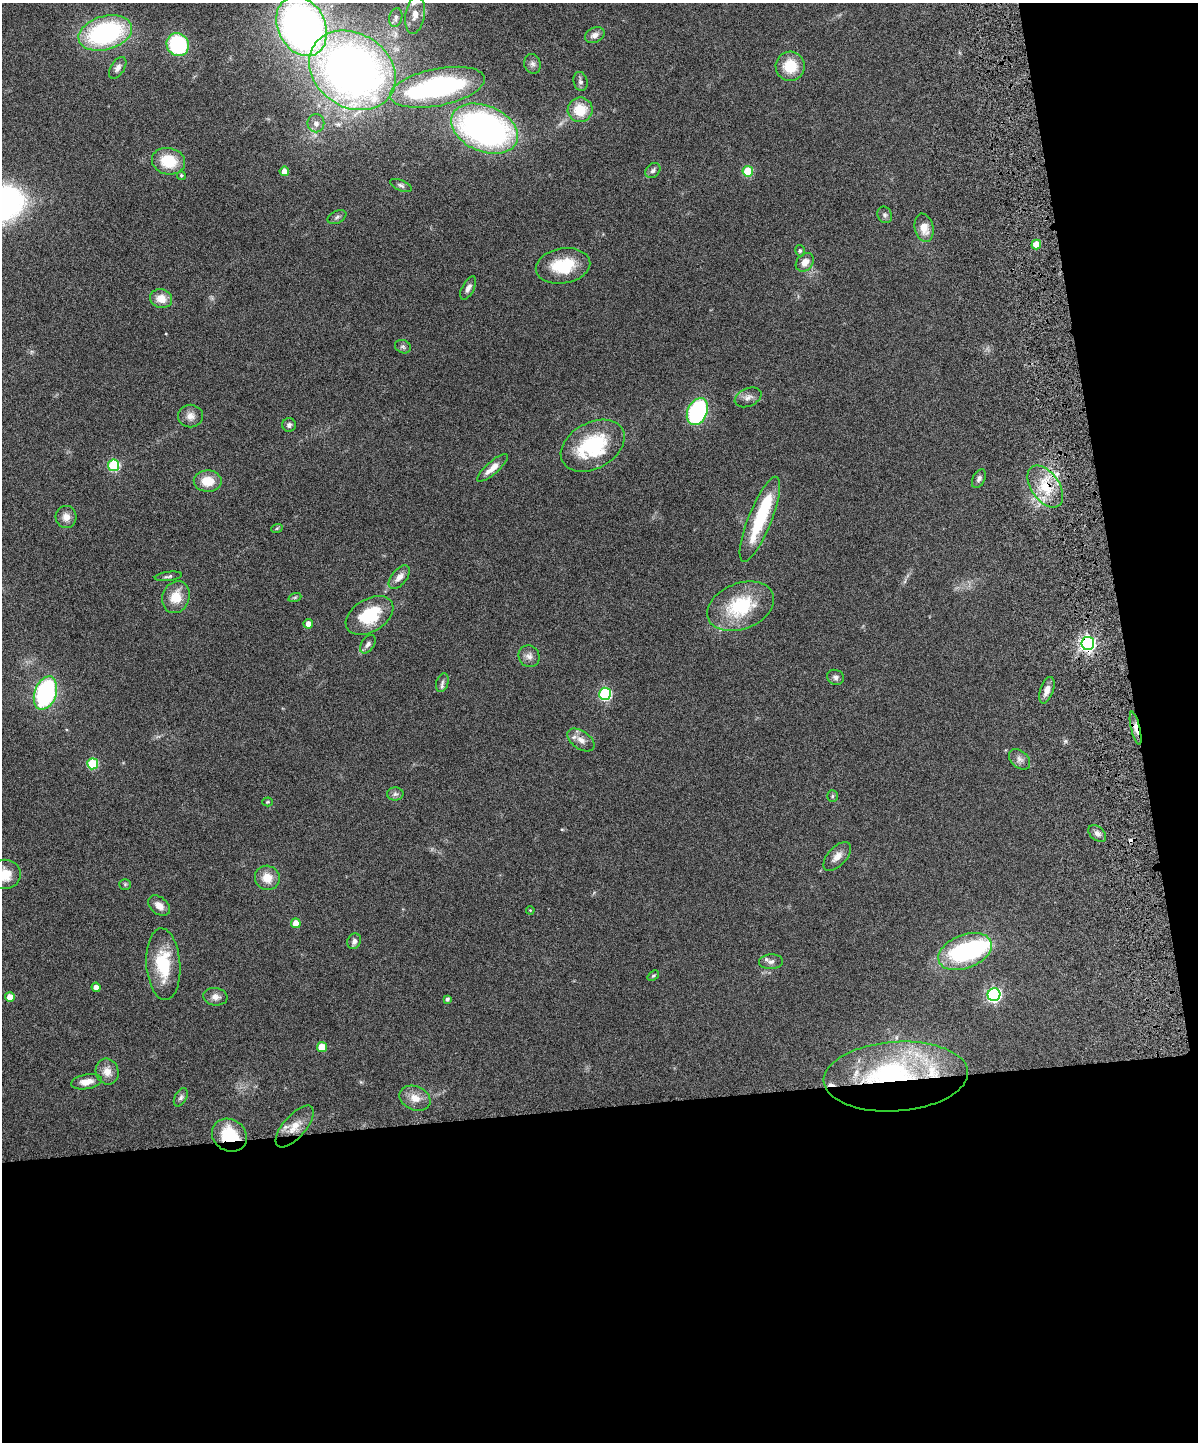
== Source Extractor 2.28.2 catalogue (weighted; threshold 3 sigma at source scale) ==
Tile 12 of 4 x 3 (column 4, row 3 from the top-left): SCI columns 3650-4845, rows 162-1601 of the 4909 x 4747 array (HDU 1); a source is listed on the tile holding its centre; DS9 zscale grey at full resolution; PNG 1200 x 1444 px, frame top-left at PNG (2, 3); each listed source drawn as its Kron ellipse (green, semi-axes under 4 px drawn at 4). Shown black and unused: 29% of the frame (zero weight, under 6 of 12 exposures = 3% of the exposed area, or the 3 px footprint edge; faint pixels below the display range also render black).
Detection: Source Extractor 2.28.2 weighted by HDU 2 'WHT'; one run over the whole footprint, this tile lists its part. Background 0.0912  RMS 0.0045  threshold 0.0184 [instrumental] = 3 sigma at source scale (4.09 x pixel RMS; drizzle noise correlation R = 1.36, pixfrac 0.8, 0.05/0.05 arcsec/px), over >= 5 px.
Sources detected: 99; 4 inside a brighter object's white glare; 2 cosmic-ray / hot-pixel residue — neither listed nor drawn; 1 inside a brighter listed object's ellipse — not listed separately; the other 92 listed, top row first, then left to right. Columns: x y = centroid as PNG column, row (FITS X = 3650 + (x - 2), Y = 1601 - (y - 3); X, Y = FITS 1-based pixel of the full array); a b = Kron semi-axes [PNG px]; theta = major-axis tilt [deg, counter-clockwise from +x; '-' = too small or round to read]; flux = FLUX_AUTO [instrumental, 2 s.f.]
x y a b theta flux
415 15 19 9 81 3.8
396 17 10 6 74 1.5
302 26 31 23 -63 200
105 33 27 17 16 63
595 35 10 7 24 2.3
178 45 12 11 - 35
532 64 10 8 -73 1.6
790 66 15 14 - 11
118 68 12 6 57 2
352 70 46 37 -33 260
580 81 10 7 -74 1.3
437 87 48 18 11 69
580 110 12 12 - 11
316 123 9 8 - 2
484 129 35 23 -23 130
169 161 17 13 -12 13
653 170 8 6 45 1.2
284 171 5 4 - 3.5
748 171 5 5 - 13
181 175 4 4 - 0.6
401 185 11 5 -22 1.1
885 215 8 7 - 1.1
337 217 10 6 25 1.2
924 228 14 9 -78 5.4
1036 245 5 5 - 6.5
800 251 6 4 -76 0.69
805 262 10 8 49 3.3
563 266 27 17 10 16
468 288 13 6 63 1.8
161 299 11 9 -15 4.5
403 347 8 6 -24 0.92
748 397 14 9 23 2.3
697 412 14 9 65 52
190 416 12 11 - 3
289 425 7 7 - 1.2
593 446 34 23 28 31
114 465 6 5 - 32
492 468 20 6 41 4.2
979 479 10 6 62 1.3
208 481 14 10 -1 7.4
1045 487 24 14 -54 11
66 517 11 10 - 3
760 519 45 11 68 23
277 528 6 3 19 0.42
168 576 14 4 7 1.1
399 577 14 7 50 2.8
176 597 16 13 69 7.6
295 597 6 4 19 0.63
741 606 35 23 21 25
370 615 26 16 31 18
308 624 5 4 - 2.7
1088 643 6 6 - 110
368 644 10 6 56 1.4
529 656 11 10 - 2.3
835 677 8 7 - 1.3
442 683 9 6 72 1.2
1047 690 14 6 71 2.9
45 693 17 11 71 54
605 694 6 6 - 40
1136 728 17 4 -77 3.1
581 740 15 9 -35 3.1
1020 759 12 8 -42 2
93 764 5 5 - 22
395 794 8 6 1 1.2
832 796 6 5 - 0.62
267 802 5 4 - 0.47
1097 834 10 6 -41 1.6
837 856 17 9 47 3.3
5 874 15 14 - 8.3
267 878 12 12 - 5.7
125 884 5 5 - 0.58
159 906 12 8 -38 3.2
530 910 4 3 - 0.32
296 923 5 5 - 5.1
354 941 8 6 66 1.6
965 952 28 16 22 47
771 962 12 7 3 1.7
163 964 36 17 -86 19
653 976 6 4 39 0.58
96 987 4 4 - 2.2
994 995 6 6 - 83
10 997 5 5 - 5.3
215 997 12 8 -8 2.2
447 999 4 4 - 0.93
322 1047 5 5 - 9.7
107 1072 13 11 -69 3.9
896 1076 72 35 4 85
87 1082 15 7 10 4.3
181 1097 10 6 61 1.3
415 1098 16 12 -23 4.7
295 1126 26 11 49 6
229 1135 18 15 -34 16
Overlapping masked pixels (flux is a lower limit): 5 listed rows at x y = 1045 487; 1088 643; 1136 728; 896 1076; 229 1135
Isophote crosses this tile's border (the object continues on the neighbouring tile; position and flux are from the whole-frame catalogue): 3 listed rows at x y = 302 26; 352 70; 5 874